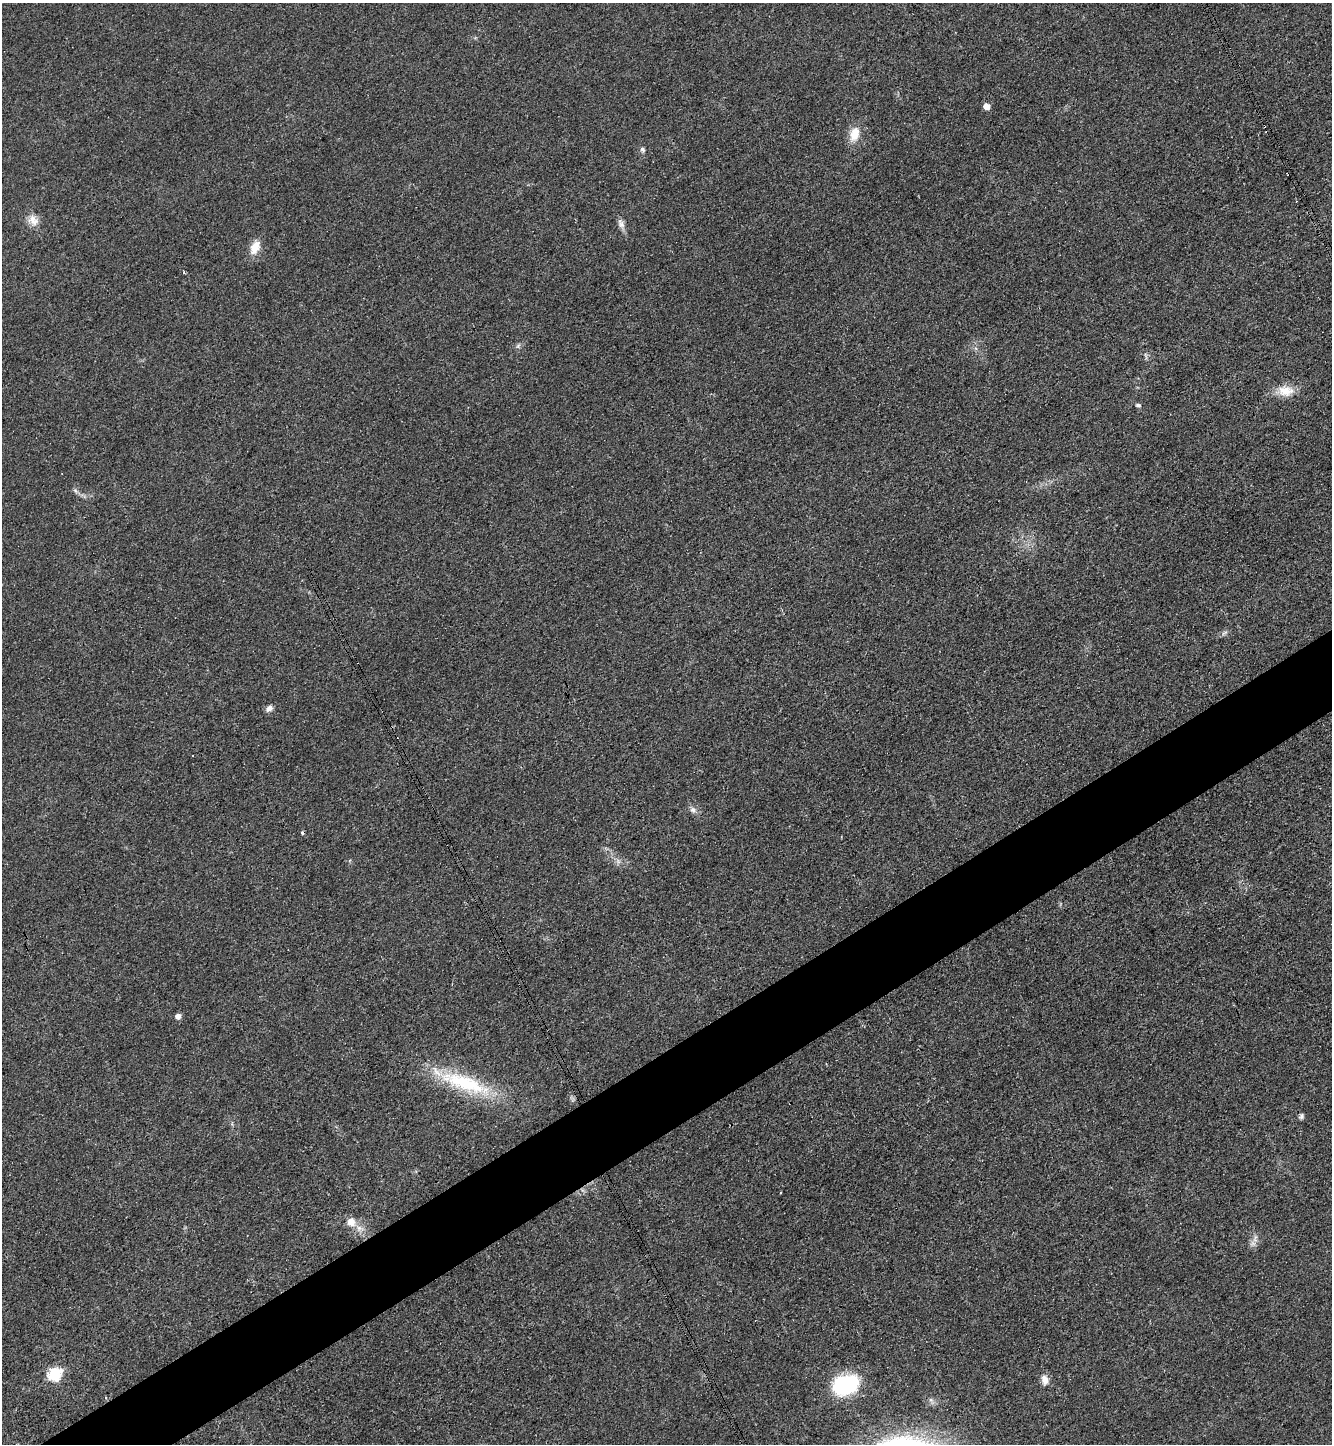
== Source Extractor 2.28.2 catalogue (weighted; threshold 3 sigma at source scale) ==
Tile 7 of 4 x 4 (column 3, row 2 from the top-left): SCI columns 2821-4150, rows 2908-4349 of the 5789 x 5803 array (HDU 1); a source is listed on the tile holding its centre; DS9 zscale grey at full resolution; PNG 1334 x 1446 px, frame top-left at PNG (2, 3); no overlay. Shown black and unused: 5% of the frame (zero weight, under 3 of 4 exposures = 1% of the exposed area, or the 3 px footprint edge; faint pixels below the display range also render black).
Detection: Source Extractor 2.28.2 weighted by HDU 2 'WHT'; one run over the whole footprint, this tile lists its part. Background 0.0342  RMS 0.0048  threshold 0.0215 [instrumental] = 3 sigma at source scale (4.5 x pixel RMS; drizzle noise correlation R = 1.50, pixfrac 1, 0.05/0.05 arcsec/px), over >= 5 px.
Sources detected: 30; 5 cosmic-ray / hot-pixel residue — not listed; the other 25 listed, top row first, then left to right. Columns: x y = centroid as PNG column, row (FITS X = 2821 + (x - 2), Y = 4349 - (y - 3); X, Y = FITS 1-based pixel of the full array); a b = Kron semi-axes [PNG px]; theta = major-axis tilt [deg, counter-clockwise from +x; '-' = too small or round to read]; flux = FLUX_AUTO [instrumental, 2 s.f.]
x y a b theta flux
987 106 5 5 - 5
854 134 19 12 74 7.9
643 149 7 6 - 1.2
33 220 17 12 -52 4.8
621 224 16 7 -69 2.8
255 247 16 10 64 7.2
184 272 3 3 - 0.53
518 346 9 4 54 1.1
1146 356 12 3 -75 0.86
1285 391 25 14 0 8.7
1138 405 7 5 -16 1
75 490 8 5 -58 1.2
1224 633 10 4 35 1.3
269 708 10 7 30 2.1
693 810 10 9 - 2.3
618 861 8 6 -45 1.7
178 1016 5 5 - 2.7
465 1083 78 20 -20 42
1301 1116 7 6 - 1.2
351 1222 10 9 - 5.1
359 1228 13 9 -9 3.7
1255 1239 14 6 86 2.8
55 1374 7 7 - 47
1045 1380 12 9 -80 3.7
845 1385 21 16 11 55